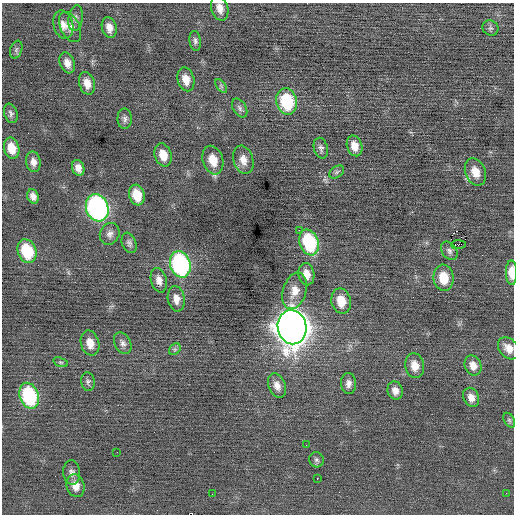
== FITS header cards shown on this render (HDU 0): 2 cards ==
NAXIS1  =                  512 / Axis length
NAXIS2  =                  512 / Axis length

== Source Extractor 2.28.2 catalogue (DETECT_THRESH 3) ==
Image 512 x 512 px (HDU 0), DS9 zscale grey, 1 PNG px = 1 image px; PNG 516 x 516 px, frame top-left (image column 1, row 512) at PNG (2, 3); each listed source drawn as its Kron ellipse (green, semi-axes under 4 px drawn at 4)
Background -0.0209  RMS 0.71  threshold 2.14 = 3 sigma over >= 5 px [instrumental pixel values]
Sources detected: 68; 1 with non-positive FLUX_AUTO (blend fragments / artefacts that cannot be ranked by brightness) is neither listed nor drawn; the other 67 listed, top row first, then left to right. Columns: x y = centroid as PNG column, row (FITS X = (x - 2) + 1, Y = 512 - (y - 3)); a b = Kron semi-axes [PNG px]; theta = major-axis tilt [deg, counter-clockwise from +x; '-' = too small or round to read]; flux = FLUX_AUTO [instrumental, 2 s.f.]
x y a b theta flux
220 8 13 8 -73 390
76 18 13 7 80 220
63 25 14 9 -75 400
70 27 16 9 -62 370
109 28 11 7 -75 370
490 28 8 7 - 130
195 41 10 5 -82 140
16 50 9 6 72 98
67 63 11 7 -70 340
186 79 12 8 -74 510
87 83 11 7 -75 450
221 86 8 4 -53 94
287 101 13 10 -76 2800
240 108 10 6 -60 160
11 113 10 6 -71 150
125 119 10 7 -89 170
354 146 10 7 -73 460
12 148 10 7 -74 750
321 148 10 7 -76 160
163 155 12 8 -72 630
213 160 14 10 -73 780
243 160 14 10 -72 450
33 162 10 7 -80 290
78 168 8 6 -70 290
337 172 8 5 37 110
475 172 14 10 -68 640
137 195 10 7 -73 1000
33 196 7 5 -70 230
97 208 14 11 -72 13000
299 230 2 2 - 330
110 234 11 9 64 260
309 242 13 9 -69 4000
129 243 10 7 -70 160
458 245 7 3 3 700
27 251 12 9 -70 2000
449 251 10 7 -52 160
180 264 13 10 -73 7900
511 273 12 5 -89 670
306 274 11 8 -80 460
444 278 13 10 -82 980
159 280 12 8 -75 320
295 291 19 11 73 650
176 299 13 8 -80 360
341 301 13 9 -77 840
292 327 17 14 -81 73000
90 343 13 9 -75 540
123 343 11 8 -63 220
508 348 12 9 -50 430
175 349 6 5 - 95
61 362 7 4 -18 83
473 365 10 8 -68 370
415 366 12 9 -80 530
88 382 9 7 -83 140
348 383 10 7 -88 250
277 386 13 8 -69 370
395 391 9 7 -73 310
29 396 13 9 -72 4400
471 397 10 7 -66 330
509 420 8 5 -59 84
306 445 2 2 - 23
117 452 2 2 - 29
316 460 8 7 - 120
72 473 12 8 -84 240
317 478 2 2 - 240
75 486 11 9 -73 460
506 493 3 2 - 52
212 494 2 2 - 52
At the frame edge (FLAGS 8, measured only in part): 3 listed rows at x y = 220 8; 511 273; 508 348
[1 non-positive-flux detection neither listed nor drawn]